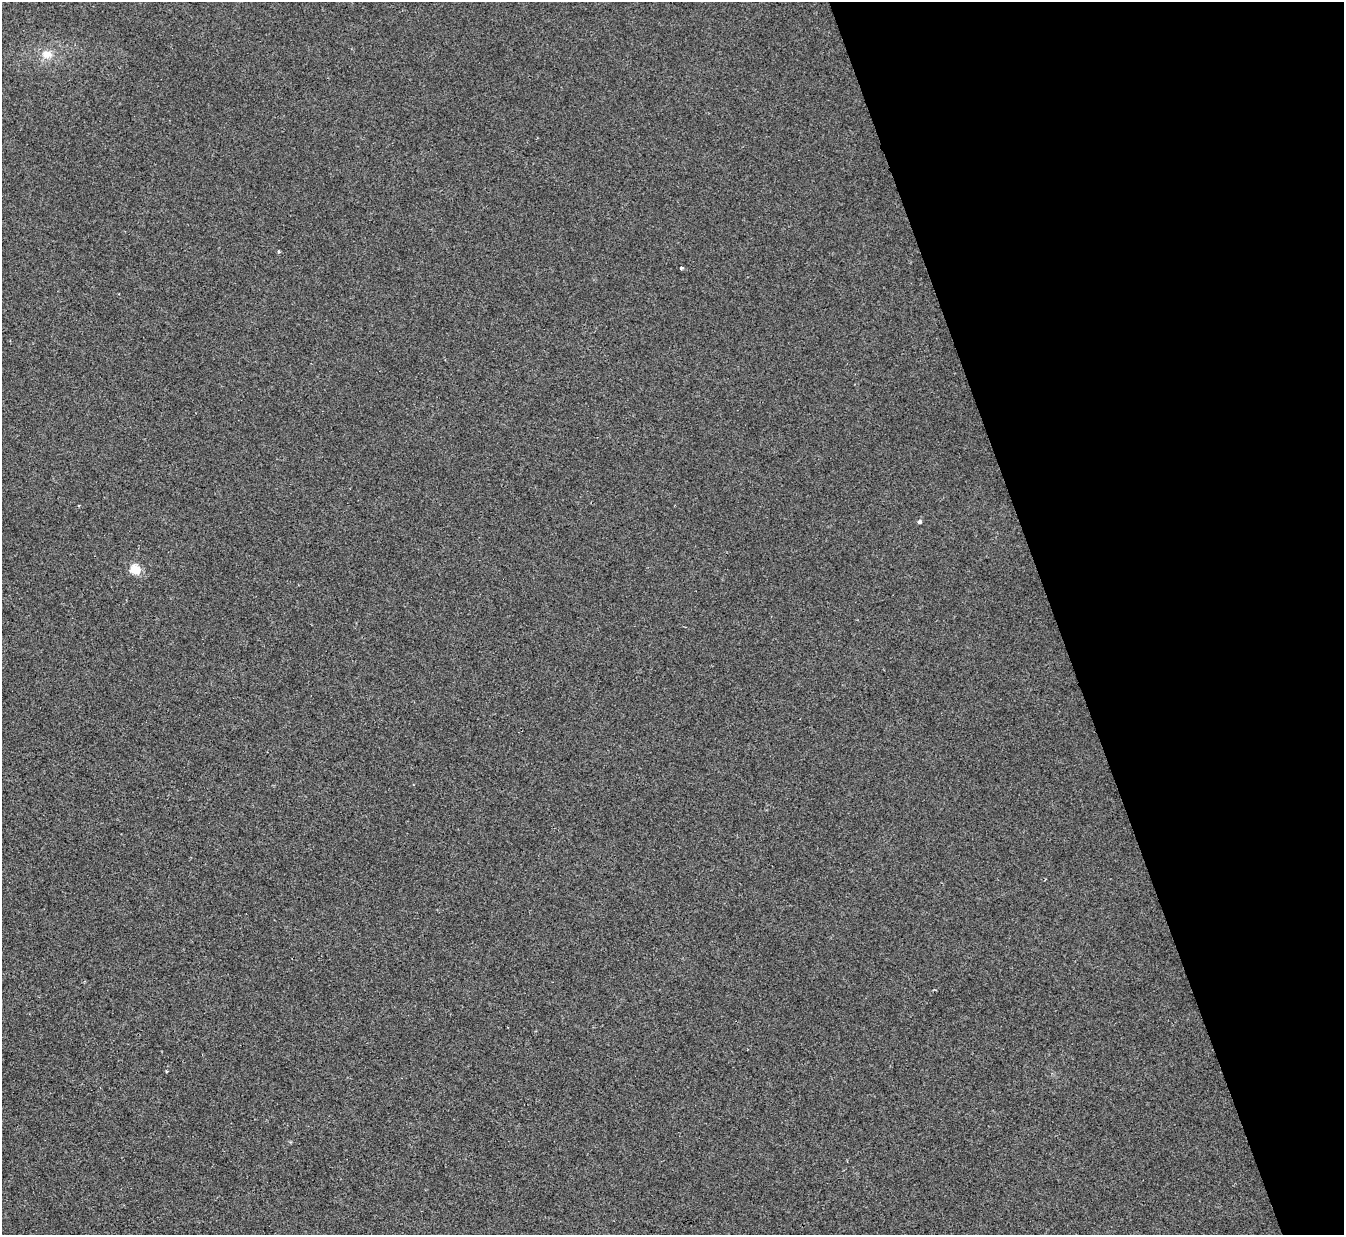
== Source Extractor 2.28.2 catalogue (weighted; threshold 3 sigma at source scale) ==
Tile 12 of 4 x 4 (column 4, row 3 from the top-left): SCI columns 4028-5369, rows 1507-2739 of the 5370 x 5353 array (HDU 1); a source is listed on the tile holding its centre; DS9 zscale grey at full resolution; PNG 1346 x 1237 px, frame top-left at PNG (2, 2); no overlay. Shown black and unused: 22% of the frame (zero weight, under 2 of 3 exposures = <1% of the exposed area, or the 3 px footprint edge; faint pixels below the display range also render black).
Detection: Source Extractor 2.28.2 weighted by HDU 2 'WHT'; one run over the whole footprint, this tile lists its part. Background 0.00107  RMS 0.005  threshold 0.0225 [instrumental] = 3 sigma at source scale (4.5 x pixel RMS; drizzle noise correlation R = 1.50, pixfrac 1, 0.05/0.05 arcsec/px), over >= 5 px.
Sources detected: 6; all 6 listed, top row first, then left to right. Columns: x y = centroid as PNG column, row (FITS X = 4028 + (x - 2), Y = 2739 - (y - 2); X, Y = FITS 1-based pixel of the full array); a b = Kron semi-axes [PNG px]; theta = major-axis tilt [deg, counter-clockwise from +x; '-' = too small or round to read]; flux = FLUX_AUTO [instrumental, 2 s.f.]
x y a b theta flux
47 54 15 11 0 5.6
279 251 4 4 - 0.61
681 268 3 3 - 2
920 522 4 4 - 1.3
135 569 5 5 - 27
167 1071 4 3 - 0.46